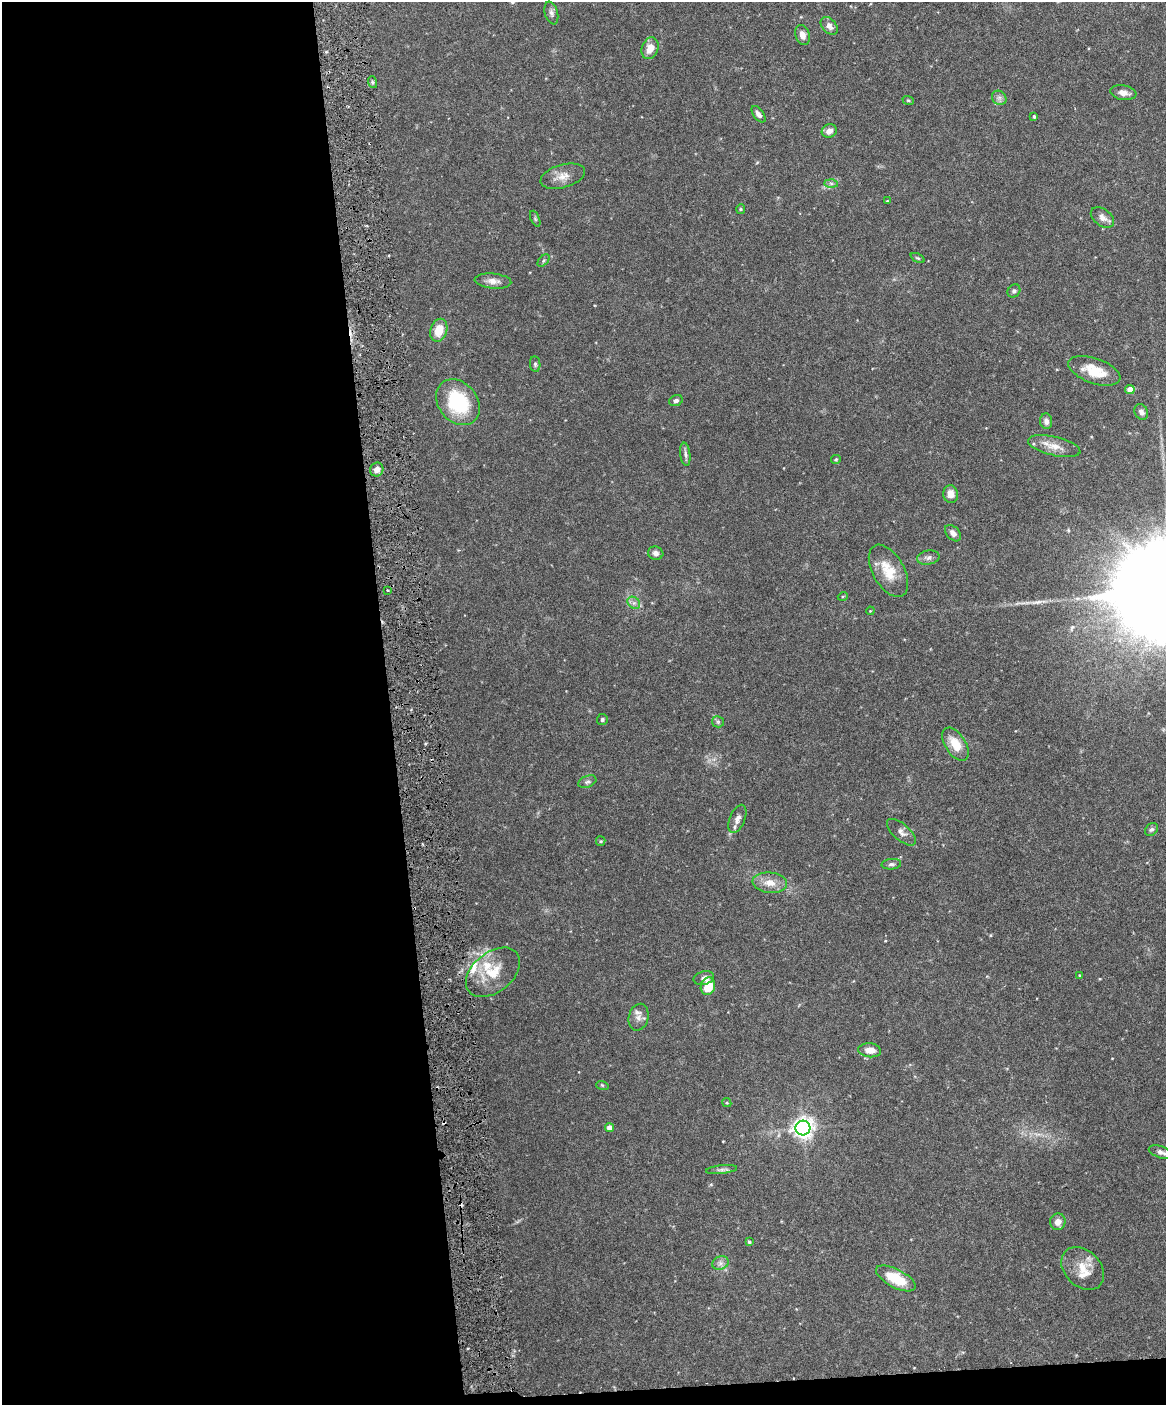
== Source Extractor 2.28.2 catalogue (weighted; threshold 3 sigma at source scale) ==
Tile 9 of 4 x 3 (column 1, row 3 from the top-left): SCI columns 2-1165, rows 134-1536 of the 4656 x 4583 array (HDU 1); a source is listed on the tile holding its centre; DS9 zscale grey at full resolution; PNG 1168 x 1407 px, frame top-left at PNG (2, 2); each listed source drawn as its Kron ellipse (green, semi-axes under 4 px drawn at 4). Shown black and unused: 34% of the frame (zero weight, under 3 of 6 exposures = <1% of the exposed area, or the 3 px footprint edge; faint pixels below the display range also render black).
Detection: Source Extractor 2.28.2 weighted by HDU 2 'WHT'; one run over the whole footprint, this tile lists its part. Background 0.243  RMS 0.0049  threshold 0.02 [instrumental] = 3 sigma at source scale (4.09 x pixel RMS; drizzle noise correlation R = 1.36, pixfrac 0.8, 0.05/0.05 arcsec/px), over >= 5 px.
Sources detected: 74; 2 cosmic-ray / hot-pixel residue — neither listed nor drawn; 3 inside a brighter listed object's ellipse — not listed separately; the other 69 listed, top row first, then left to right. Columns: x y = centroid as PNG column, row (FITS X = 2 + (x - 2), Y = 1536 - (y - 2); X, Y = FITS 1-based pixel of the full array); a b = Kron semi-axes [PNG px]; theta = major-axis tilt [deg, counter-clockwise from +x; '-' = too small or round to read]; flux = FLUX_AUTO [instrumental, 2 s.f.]
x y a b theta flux
551 13 11 6 -75 1.7
829 26 10 7 -48 2.8
802 35 10 7 -72 3
650 48 11 8 70 5.2
372 82 6 4 -71 0.69
1123 93 13 7 -9 3.1
999 98 8 6 -44 1.6
908 100 6 3 -18 0.57
759 114 9 5 -53 2
1034 116 4 3 - 0.65
829 131 8 6 28 2.7
563 176 23 11 16 5.3
831 183 7 4 -1 1
887 201 4 3 - 0.39
741 209 5 4 - 0.52
1102 218 13 8 -37 3
535 219 8 4 -68 0.77
918 258 7 4 -26 0.67
543 261 7 4 47 0.88
493 281 18 7 -5 3.2
1014 291 7 6 - 1.1
439 330 12 8 73 7.4
535 364 8 5 -82 1
1094 371 27 12 -19 11
1130 389 5 4 - 4.8
676 401 7 5 19 1.3
458 402 25 19 -50 29
1141 412 8 6 -62 1.8
1046 421 8 6 -83 1.8
1054 446 27 9 -13 6
685 454 12 5 -83 1.4
836 460 5 4 - 0.61
377 469 7 6 - 2.5
951 494 9 7 -81 3.5
953 533 9 6 -47 2.2
656 553 8 6 -16 1.7
928 558 11 7 9 1.8
888 571 28 15 -60 11
388 590 2 2 - 0.48
843 596 5 3 - 0.43
634 603 7 5 -44 1.5
870 611 4 3 - 0.36
602 719 5 5 - 0.92
718 722 6 5 - 0.73
955 744 18 10 -57 8
587 782 9 5 21 1.2
737 819 15 7 68 2.7
1151 829 7 5 42 1
901 832 18 8 -41 2.6
601 841 5 4 - 0.52
891 864 10 5 6 1.3
770 883 17 10 -5 5.9
493 972 31 20 39 14
1080 975 4 4 - 0.44
704 978 10 6 16 2
708 986 9 7 73 12
639 1017 13 9 77 2.9
870 1050 11 7 -6 4.3
602 1085 6 4 -18 0.58
727 1103 5 3 - 0.48
610 1128 4 4 - 3.7
803 1128 7 7 - 290
1161 1152 13 6 -19 2.1
722 1170 16 4 6 1.4
1058 1222 8 7 - 3.2
749 1242 3 3 - 0.69
720 1263 8 6 21 1.8
1083 1269 24 18 -46 9.3
896 1278 22 9 -28 16
Isophote crosses this tile's border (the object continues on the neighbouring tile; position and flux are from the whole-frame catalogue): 1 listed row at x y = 1161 1152